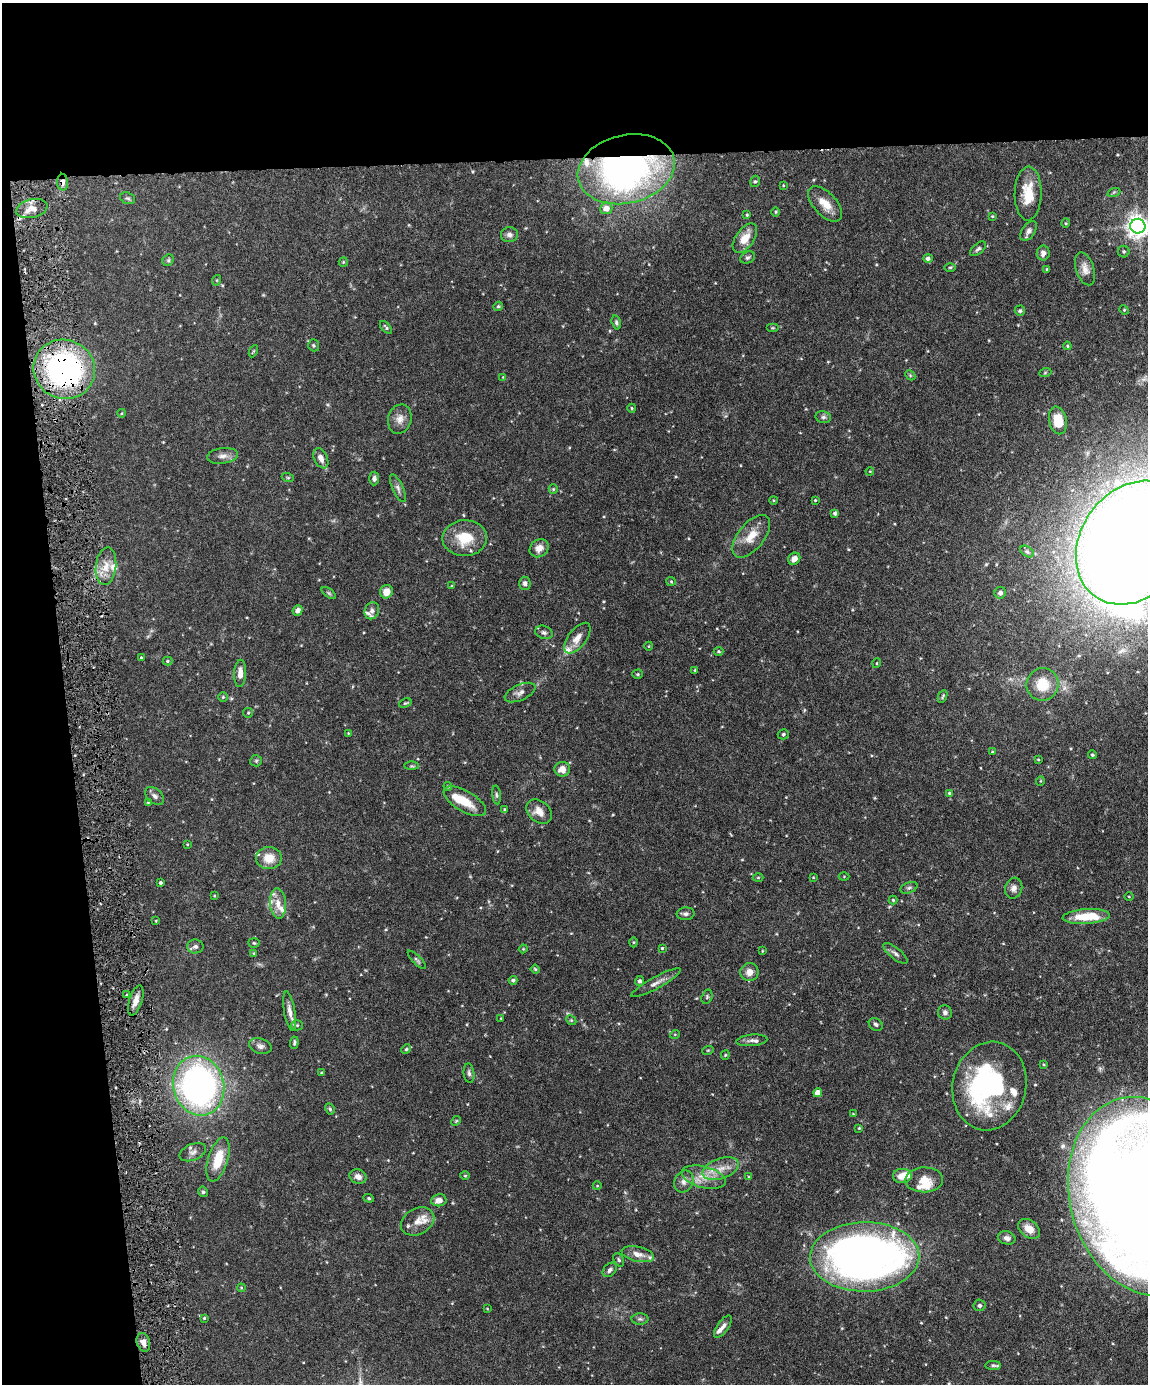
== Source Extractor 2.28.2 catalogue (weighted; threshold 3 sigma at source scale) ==
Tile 1 of 4 x 3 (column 1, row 1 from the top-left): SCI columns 2-1147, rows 3004-4385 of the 4588 x 4517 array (HDU 1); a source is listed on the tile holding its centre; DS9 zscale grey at full resolution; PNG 1150 x 1386 px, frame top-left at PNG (2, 3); each listed source drawn as its Kron ellipse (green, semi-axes under 4 px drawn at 4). Shown black and unused: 17% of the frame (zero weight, under 4 of 8 exposures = <1% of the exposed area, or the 3 px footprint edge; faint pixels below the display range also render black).
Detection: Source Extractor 2.28.2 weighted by HDU 2 'WHT'; one run over the whole footprint, this tile lists its part. Background 0.0858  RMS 0.003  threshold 0.0122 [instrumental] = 3 sigma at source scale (4.09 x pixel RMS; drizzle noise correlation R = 1.36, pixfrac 0.8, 0.05/0.05 arcsec/px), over >= 5 px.
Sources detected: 208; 3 inside a brighter object's white glare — neither listed nor drawn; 15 inside a brighter listed object's ellipse — not listed separately; the other 190 listed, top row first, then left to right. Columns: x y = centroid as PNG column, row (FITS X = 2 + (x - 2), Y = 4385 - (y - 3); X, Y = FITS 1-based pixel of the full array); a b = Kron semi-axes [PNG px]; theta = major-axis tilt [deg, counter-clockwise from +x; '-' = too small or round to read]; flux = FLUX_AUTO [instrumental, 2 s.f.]
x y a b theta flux
626 169 49 34 13 100
755 181 6 4 73 0.43
63 182 8 5 -85 1.1
783 185 4 2 - 0.19
1114 192 7 4 19 0.38
1028 193 27 13 89 7.1
128 198 7 5 -19 0.52
825 204 22 11 -47 3.8
606 208 6 6 - 2.5
32 209 16 9 13 2.5
776 212 5 3 - 0.26
747 215 3 3 - 0.28
992 216 4 4 - 0.25
1066 223 4 4 - 0.26
1138 226 7 7 - 210
1029 231 11 6 55 1
509 235 8 7 - 1.1
745 238 17 9 56 4
978 249 9 5 40 0.63
1124 252 6 6 - 0.47
1043 253 7 6 - 1.1
748 257 8 5 26 0.61
928 258 5 4 - 0.85
168 260 6 5 - 0.43
343 262 5 4 - 0.29
950 267 5 3 - 0.3
1047 269 4 3 - 0.25
1085 269 17 9 -72 2.1
217 280 5 3 - 0.26
498 306 5 4 - 0.38
1124 310 5 4 - 0.3
1020 311 5 5 - 0.49
616 322 7 4 -74 0.56
386 327 8 3 -49 0.47
773 328 6 3 0 0.28
314 345 6 5 - 0.43
1067 346 4 3 - 0.3
253 351 6 3 63 0.29
64 369 31 29 -26 61
1045 373 6 4 20 0.35
910 375 6 4 -46 0.36
503 377 4 4 - 0.22
632 408 4 4 - 0.28
122 413 4 3 - 0.23
823 417 8 6 -14 0.65
400 419 15 11 74 2.3
1058 420 14 8 -78 7.1
223 456 15 8 7 1.5
321 458 11 6 -64 1.7
870 471 4 3 - 0.22
288 478 6 4 -19 0.32
374 478 7 5 88 0.75
398 488 15 5 -65 1
553 489 5 4 - 0.3
773 500 4 3 - 0.21
815 500 3 2 - 0.24
835 513 4 4 - 0.71
751 536 25 13 51 4.8
465 538 22 18 2 8
1133 543 66 52 54 870
539 548 10 8 37 2.2
1027 552 7 5 -37 0.54
794 559 6 5 - 1.6
106 566 19 10 84 3.6
671 581 5 4 - 0.31
525 583 6 6 - 0.75
452 586 4 3 - 0.2
386 592 7 6 - 2.6
329 593 8 4 -36 0.43
1000 593 6 5 - 0.93
298 610 5 4 - 1.1
372 611 9 7 69 1.1
544 632 9 6 -19 0.83
577 638 18 9 52 2.5
649 646 4 3 - 0.21
719 651 5 4 - 0.44
141 657 4 3 - 0.32
167 661 5 4 - 0.33
877 663 5 3 - 0.23
695 670 3 3 - 0.23
240 673 14 6 87 2
638 674 5 4 - 0.34
1042 684 16 16 - 7
520 693 16 8 24 1.5
943 696 7 3 66 0.43
223 697 5 5 - 0.35
405 703 6 3 22 0.34
248 713 5 4 - 0.33
348 733 4 3 - 0.21
783 734 6 5 - 0.49
992 752 4 3 - 0.24
1092 755 4 4 - 0.39
1038 759 4 3 - 0.24
256 761 6 5 - 0.42
412 766 7 4 -1 0.38
562 769 8 7 - 2.5
1040 781 5 3 - 0.21
448 786 4 3 - 0.33
950 793 4 3 - 0.43
497 795 9 4 -85 0.49
155 796 11 7 -39 1
465 801 24 10 -30 5.6
148 802 4 3 - 0.22
505 810 4 4 - 0.46
539 811 14 10 -40 2.6
187 844 4 3 - 0.21
269 858 13 11 0 4.2
813 877 4 2 - 0.19
844 877 5 3 - 0.22
758 878 5 3 - 0.3
160 883 3 3 - 0.41
909 888 9 5 21 0.6
1014 888 11 8 73 1.4
214 896 3 2 - 0.21
1129 897 5 3 - 0.23
893 900 4 4 - 0.34
278 904 15 8 -87 2.4
686 914 9 6 5 0.81
1086 917 23 7 4 8.1
156 921 4 3 - 0.2
634 942 5 3 - 0.28
254 943 5 4 - 0.4
195 946 8 7 - 0.95
662 948 3 3 - 0.29
523 949 4 3 - 0.23
762 951 4 2 - 0.2
254 953 4 3 - 0.25
895 953 15 5 -39 1.1
417 960 12 4 -45 0.59
535 969 4 4 - 0.32
749 972 9 9 - 2.2
513 980 4 4 - 0.53
640 981 5 4 - 0.7
656 983 28 5 29 1.8
127 995 4 3 - 0.3
707 997 7 5 72 0.51
136 1000 15 6 72 2.1
290 1011 20 5 -80 1.8
945 1012 7 7 - 0.84
501 1018 3 2 - 0.21
571 1020 5 4 - 0.32
876 1024 7 6 - 0.65
297 1025 5 5 - 0.41
675 1034 5 3 - 0.24
752 1040 15 5 5 1.2
294 1043 6 3 86 0.44
260 1046 11 7 -16 1.2
406 1049 5 4 - 0.37
708 1050 6 3 18 0.29
725 1055 5 4 - 0.3
1044 1065 4 3 - 0.23
322 1073 3 3 - 0.26
469 1073 10 5 -84 0.74
199 1086 30 25 -76 89
989 1086 44 37 78 49
818 1093 4 4 - 3.1
330 1109 6 4 -62 0.38
853 1114 3 3 - 0.21
456 1121 5 4 - 0.27
859 1128 3 3 - 0.26
193 1152 14 8 23 1.4
218 1159 23 10 73 7.1
721 1169 19 10 19 3.7
465 1176 5 3 - 0.28
902 1176 9 7 1 3
358 1177 9 7 -22 1.5
704 1177 23 10 -14 4.4
749 1177 4 4 - 0.25
924 1180 19 12 1 3.7
684 1181 11 9 61 1.6
597 1186 4 3 - 0.2
203 1192 5 5 - 0.5
1145 1196 100 75 -75 910
369 1198 5 4 - 0.36
439 1200 8 6 9 1.5
417 1221 17 13 28 3.3
1029 1229 12 8 -39 2.9
1007 1238 9 6 -13 1.1
638 1254 16 7 -12 2.2
865 1257 54 34 1 190
619 1260 7 5 -61 0.45
610 1270 8 6 46 0.81
241 1288 4 3 - 0.22
980 1305 6 6 - 0.63
487 1309 4 2 - 0.18
204 1318 4 4 - 0.27
640 1319 8 5 -1 0.62
723 1327 13 5 54 1.1
143 1342 9 6 -73 1.5
993 1365 7 4 0 0.45
Overlapping masked pixels (flux is a lower limit): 3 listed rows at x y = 626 169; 63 182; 64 369
Isophote crosses this tile's border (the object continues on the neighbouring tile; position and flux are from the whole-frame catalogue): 3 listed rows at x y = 1138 226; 1133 543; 1145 1196